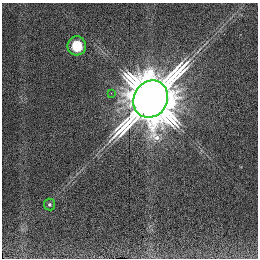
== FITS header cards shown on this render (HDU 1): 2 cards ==
NAXIS1  =                  256 /
NAXIS2  =                  256 /

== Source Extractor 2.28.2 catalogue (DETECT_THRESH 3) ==
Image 256 x 256 px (HDU 1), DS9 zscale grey, 1 PNG px = 1 image px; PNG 260 x 260 px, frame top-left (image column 1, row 256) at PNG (2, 3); each listed source drawn as its Kron ellipse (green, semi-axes under 4 px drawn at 4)
Background 6.5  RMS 1.5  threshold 4.41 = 3 sigma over >= 5 px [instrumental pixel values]
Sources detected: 4; all 4 listed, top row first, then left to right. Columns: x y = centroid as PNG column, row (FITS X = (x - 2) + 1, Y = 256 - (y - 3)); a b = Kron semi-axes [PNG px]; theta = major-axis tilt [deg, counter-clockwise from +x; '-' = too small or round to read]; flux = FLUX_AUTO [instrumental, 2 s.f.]
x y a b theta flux
77 46 9 9 - 2700
111 93 2 2 - 180
151 99 19 17 59 570000
49 204 6 6 - 170